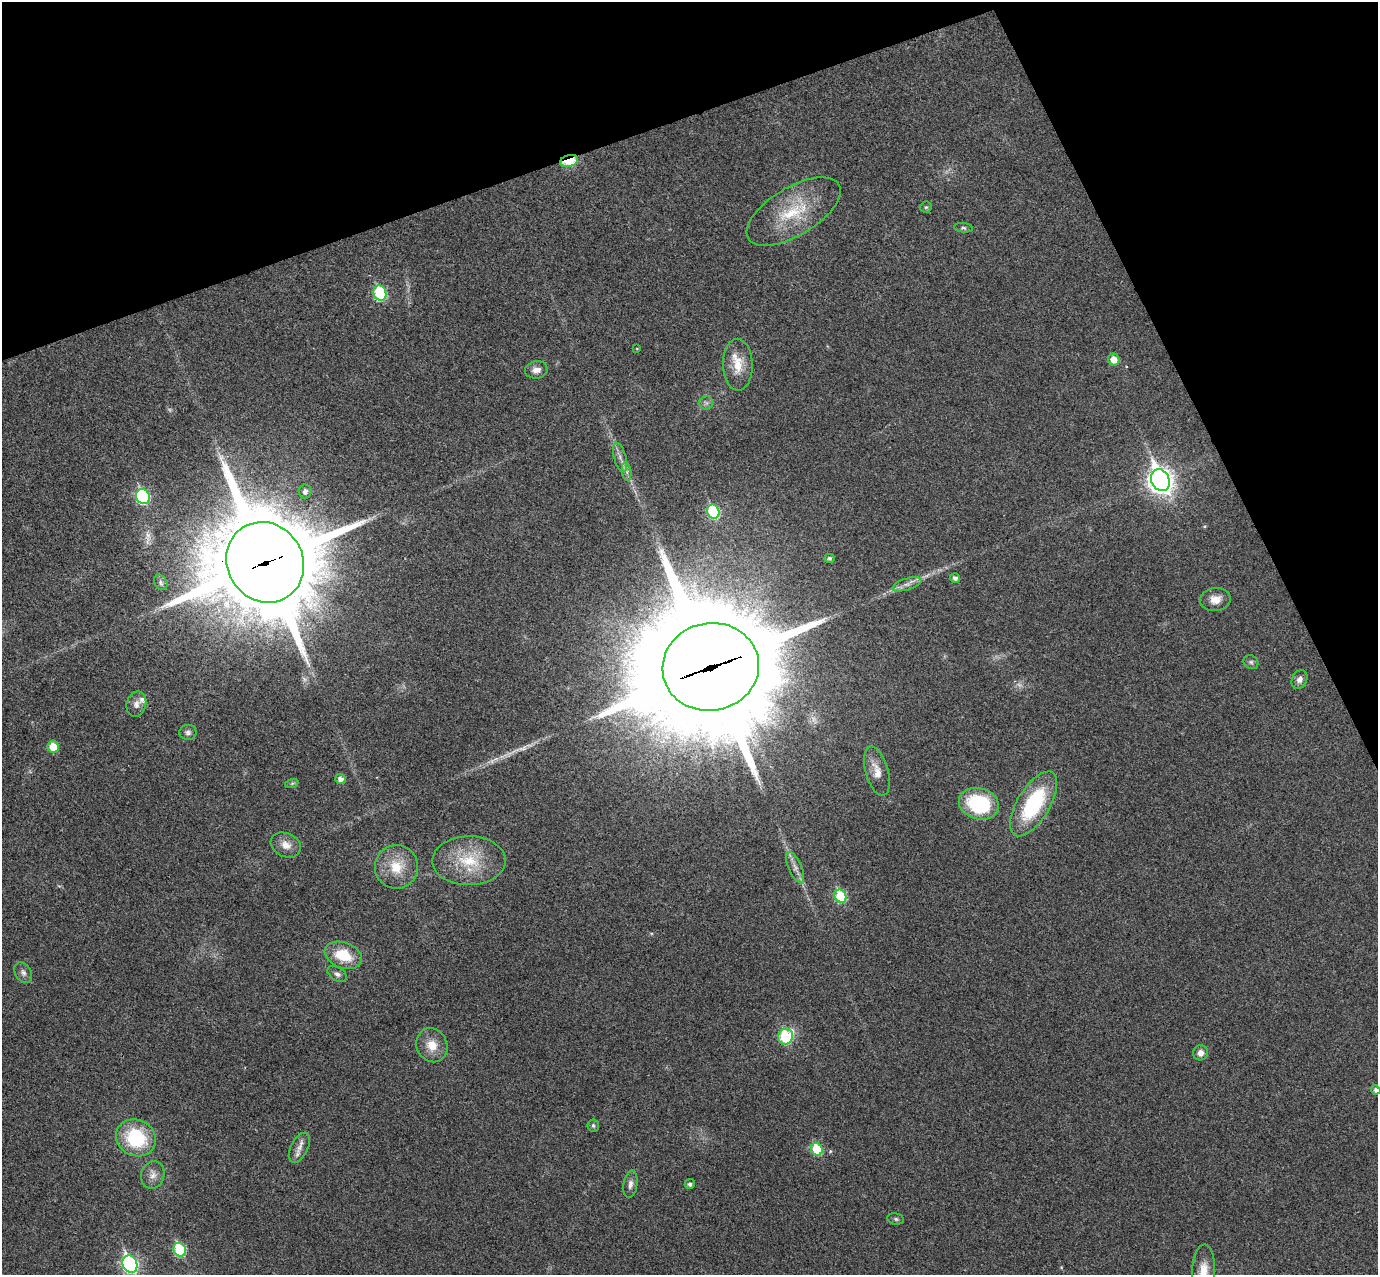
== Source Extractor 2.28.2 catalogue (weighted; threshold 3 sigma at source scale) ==
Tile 3 of 4 x 4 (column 3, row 1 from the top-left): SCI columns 2807-4182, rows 3998-5270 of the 5615 x 5574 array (HDU 1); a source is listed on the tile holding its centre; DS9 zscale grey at full resolution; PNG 1380 x 1277 px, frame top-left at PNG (2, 2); each listed source drawn as its Kron ellipse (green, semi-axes under 4 px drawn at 4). Shown black and unused: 19% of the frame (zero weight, under 3 of 4 exposures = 6% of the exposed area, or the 3 px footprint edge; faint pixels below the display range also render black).
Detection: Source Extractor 2.28.2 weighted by HDU 2 'WHT'; one run over the whole footprint, this tile lists its part. Background 0.0328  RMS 0.0049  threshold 0.0219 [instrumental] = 3 sigma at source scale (4.5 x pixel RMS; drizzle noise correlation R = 1.50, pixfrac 1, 0.05/0.05 arcsec/px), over >= 5 px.
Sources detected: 62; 3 too faint to see at this stretch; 1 long thin detection or spike segment (spike, bleed or trail) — neither listed nor drawn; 2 inside a brighter listed object's ellipse — not listed separately; the other 56 listed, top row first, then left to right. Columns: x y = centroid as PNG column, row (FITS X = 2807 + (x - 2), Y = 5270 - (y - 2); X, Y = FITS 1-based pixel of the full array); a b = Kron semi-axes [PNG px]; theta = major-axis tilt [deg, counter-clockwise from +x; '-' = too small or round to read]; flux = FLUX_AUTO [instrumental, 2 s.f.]
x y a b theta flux
569 161 9 6 16 20
926 207 5 5 - 0.74
793 212 53 24 31 28
963 228 9 4 -6 1
380 293 7 6 - 42
637 349 3 2 - 0.37
1114 360 6 5 - 5.7
738 365 26 15 -89 10
536 370 11 8 8 3.2
706 403 7 7 - 1.5
620 457 15 6 -74 2.7
627 472 9 4 -82 1.5
1160 480 11 9 -65 430
305 491 7 6 - 2
143 497 8 6 -63 58
713 512 7 6 - 38
829 558 5 4 - 1.3
265 562 41 38 -57 9000
955 578 5 5 - 1.8
161 583 8 6 -60 1.1
907 584 15 5 18 2.9
1215 599 15 11 7 5.5
1251 662 8 6 -37 1.2
711 667 48 44 10 19000
1299 679 10 7 63 2.6
136 704 13 9 74 3
188 732 8 7 - 1.6
53 747 6 5 - 10
877 771 25 11 -74 6.3
340 779 5 5 - 2.3
292 783 7 4 19 0.83
979 804 20 15 -16 37
1034 804 37 16 59 44
286 845 16 11 -26 5.1
469 861 36 24 0 22
396 867 22 21 - 13
795 867 17 6 -66 3.2
840 896 7 5 -64 27
343 955 19 13 -20 16
23 973 11 8 -57 2.1
337 974 11 6 -32 1.8
785 1037 8 7 - 37
432 1045 17 15 -62 7.9
1200 1053 7 7 - 3
1376 1090 5 4 - 1.5
593 1125 6 6 - 1.1
136 1138 21 18 -29 32
299 1148 16 8 63 3.8
817 1149 6 5 - 22
153 1175 14 11 72 3.8
630 1184 14 7 82 2.5
690 1184 5 5 - 1.5
896 1219 8 5 -10 1.1
180 1250 7 6 - 34
130 1264 9 7 -64 120
1203 1272 27 11 87 9
Overlapping masked pixels (flux is a lower limit): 3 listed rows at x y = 569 161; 265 562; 711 667
Isophote crosses this tile's border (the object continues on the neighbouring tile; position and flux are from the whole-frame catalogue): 3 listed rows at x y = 1376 1090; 130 1264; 1203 1272